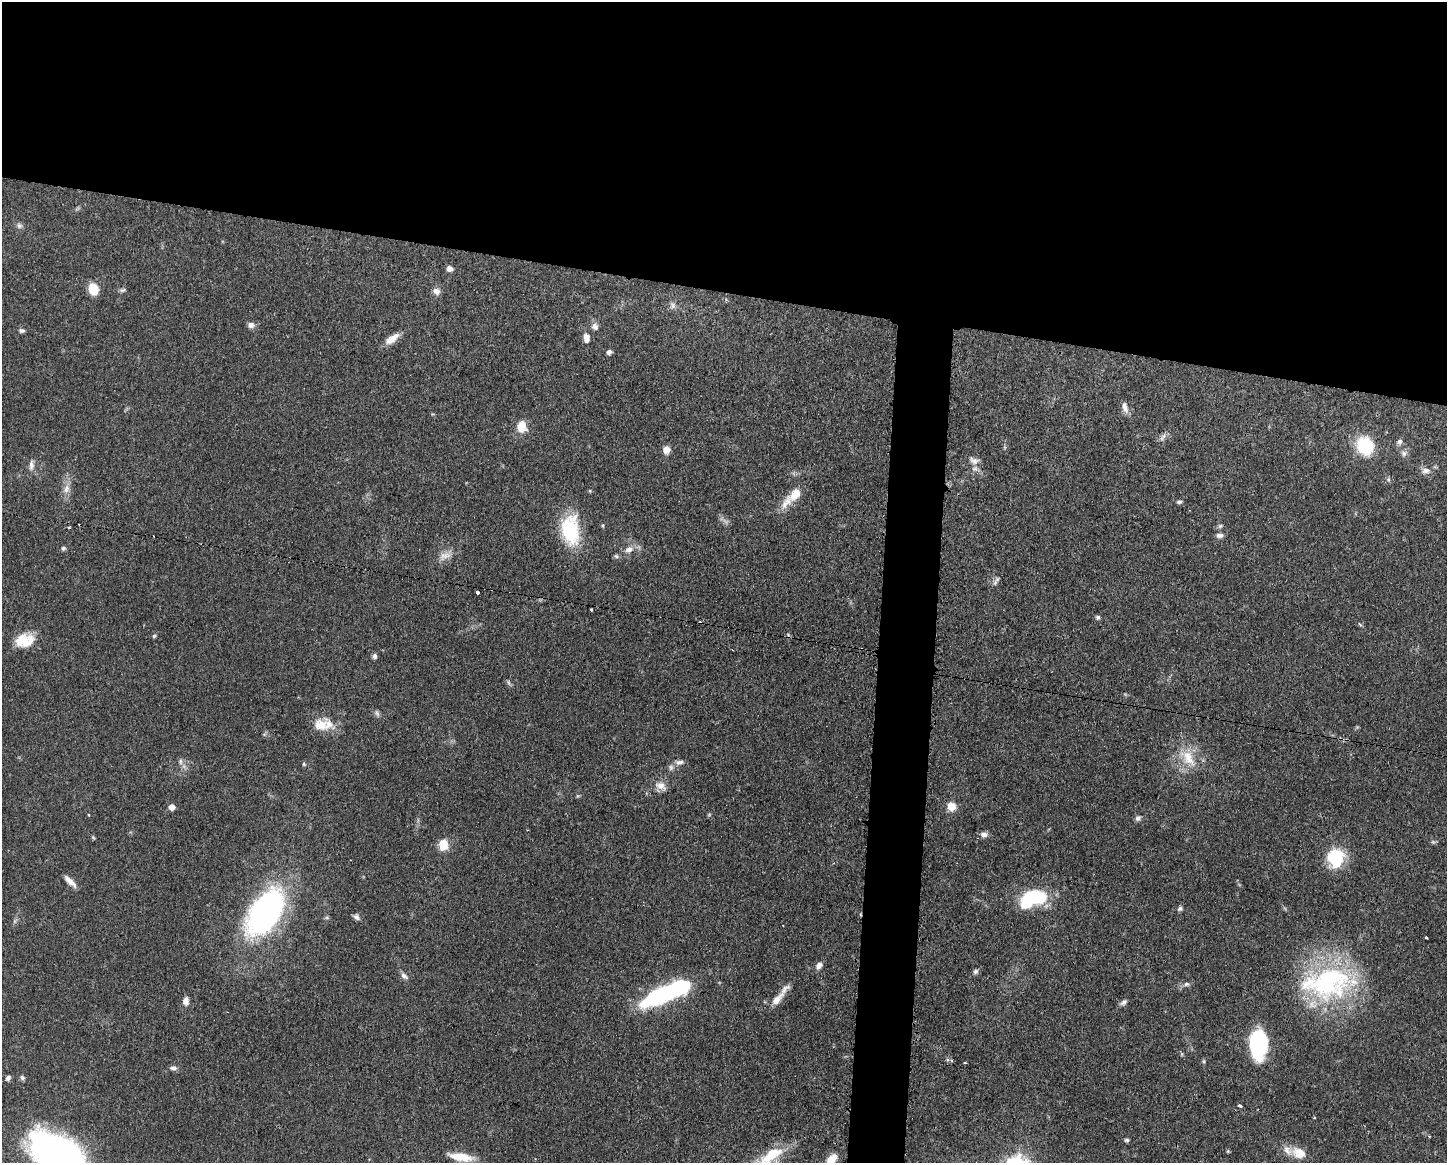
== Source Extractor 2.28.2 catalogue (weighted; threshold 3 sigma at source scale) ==
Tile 2 of 3 x 4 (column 2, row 1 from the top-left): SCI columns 1561-3005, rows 3484-4644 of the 4680 x 4647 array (HDU 1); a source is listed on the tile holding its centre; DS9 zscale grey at full resolution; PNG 1449 x 1165 px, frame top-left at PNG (2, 2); no overlay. Shown black and unused: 28% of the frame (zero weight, under 3 of 4 exposures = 1% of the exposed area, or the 3 px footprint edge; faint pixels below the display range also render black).
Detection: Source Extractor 2.28.2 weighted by HDU 2 'WHT'; one run over the whole footprint, this tile lists its part. Background 0.0545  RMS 0.0032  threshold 0.0145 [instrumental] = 3 sigma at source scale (4.5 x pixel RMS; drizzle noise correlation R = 1.50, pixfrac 1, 0.05/0.05 arcsec/px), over >= 5 px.
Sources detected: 102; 1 too faint to see at this stretch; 2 inside a brighter object's white glare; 5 cosmic-ray / hot-pixel residue — not listed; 6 inside a brighter listed object's ellipse — not listed separately; the other 88 listed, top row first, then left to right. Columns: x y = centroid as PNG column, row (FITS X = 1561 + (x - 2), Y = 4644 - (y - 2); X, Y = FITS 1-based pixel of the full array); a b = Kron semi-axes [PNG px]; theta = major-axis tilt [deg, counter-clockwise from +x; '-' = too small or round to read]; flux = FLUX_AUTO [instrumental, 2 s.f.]
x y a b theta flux
19 226 8 7 - 1
449 269 7 6 - 1.5
93 289 12 9 -75 6.3
122 290 9 4 8 0.65
436 291 10 8 -27 1.7
673 305 10 8 -76 1.4
251 325 8 7 - 1.4
595 326 9 8 - 1.5
22 330 8 6 -4 0.77
586 338 11 7 -86 2.2
392 339 19 8 36 3.4
609 352 6 5 - 0.91
1125 407 16 7 -73 1.8
521 427 15 12 89 4.6
1163 437 13 5 54 1.2
1400 442 8 6 74 0.94
1365 446 25 21 -64 12
666 450 8 7 - 2.4
1404 453 8 7 - 1.1
974 460 15 9 -21 2.2
31 465 14 6 83 1.7
1426 471 10 7 5 1.6
66 489 13 8 78 2.4
795 494 21 12 41 4.9
1179 502 7 4 3 0.65
1220 526 7 5 22 0.61
69 527 4 3 - 0.34
570 530 38 22 -85 19
1220 535 9 6 7 1.2
63 548 6 5 - 0.62
629 549 12 8 17 2.3
445 556 19 9 20 3
616 556 7 5 -17 0.66
997 579 10 6 51 0.96
477 592 3 3 - 4.3
591 610 3 3 - 2.5
1098 617 6 6 - 0.66
1360 624 7 3 -45 0.4
154 636 5 5 - 0.45
22 640 25 14 29 6.9
374 656 6 6 - 0.88
508 683 8 3 -71 0.54
377 713 10 5 -65 0.84
320 725 21 16 -5 5.5
1188 758 27 15 -60 8.5
180 761 9 5 -85 0.94
680 762 12 6 11 1.3
304 764 6 5 - 0.44
661 786 16 10 -26 2.6
951 806 10 9 - 3.5
172 807 6 5 - 2.2
89 815 3 2 - 0.49
709 815 6 3 19 0.36
1138 818 7 7 - 1
984 834 9 7 -5 1.4
93 837 5 4 - 0.4
443 844 11 9 -90 5.8
1335 858 20 16 82 17
70 881 18 6 -44 2.3
1029 899 20 11 52 19
1180 909 7 6 - 0.75
265 912 49 27 58 90
356 917 9 6 -36 0.98
15 921 7 4 71 0.61
1426 938 3 3 - 0.81
819 966 9 7 53 1.6
975 971 7 6 - 0.78
404 976 12 6 -40 1.2
1328 983 69 41 7 58
1186 984 8 6 3 0.97
663 994 50 17 25 37
777 999 25 9 45 3.8
186 1001 10 7 85 1.8
1124 1002 10 6 37 1
1258 1043 27 15 89 35
1204 1061 6 4 73 0.42
965 1063 3 2 - 0.41
173 1068 10 6 -2 1.1
8 1078 7 5 57 0.93
22 1078 6 6 - 0.74
1239 1106 4 3 - 2.1
1127 1140 6 5 - 0.56
1228 1151 5 4 - 0.36
58 1153 50 27 -25 140
1299 1153 19 13 -17 4.8
770 1156 40 14 35 11
460 1157 29 9 -9 6.5
831 1160 16 9 57 4.9
Isophote crosses this tile's border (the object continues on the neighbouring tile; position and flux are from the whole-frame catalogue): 3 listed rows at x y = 58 1153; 770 1156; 831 1160